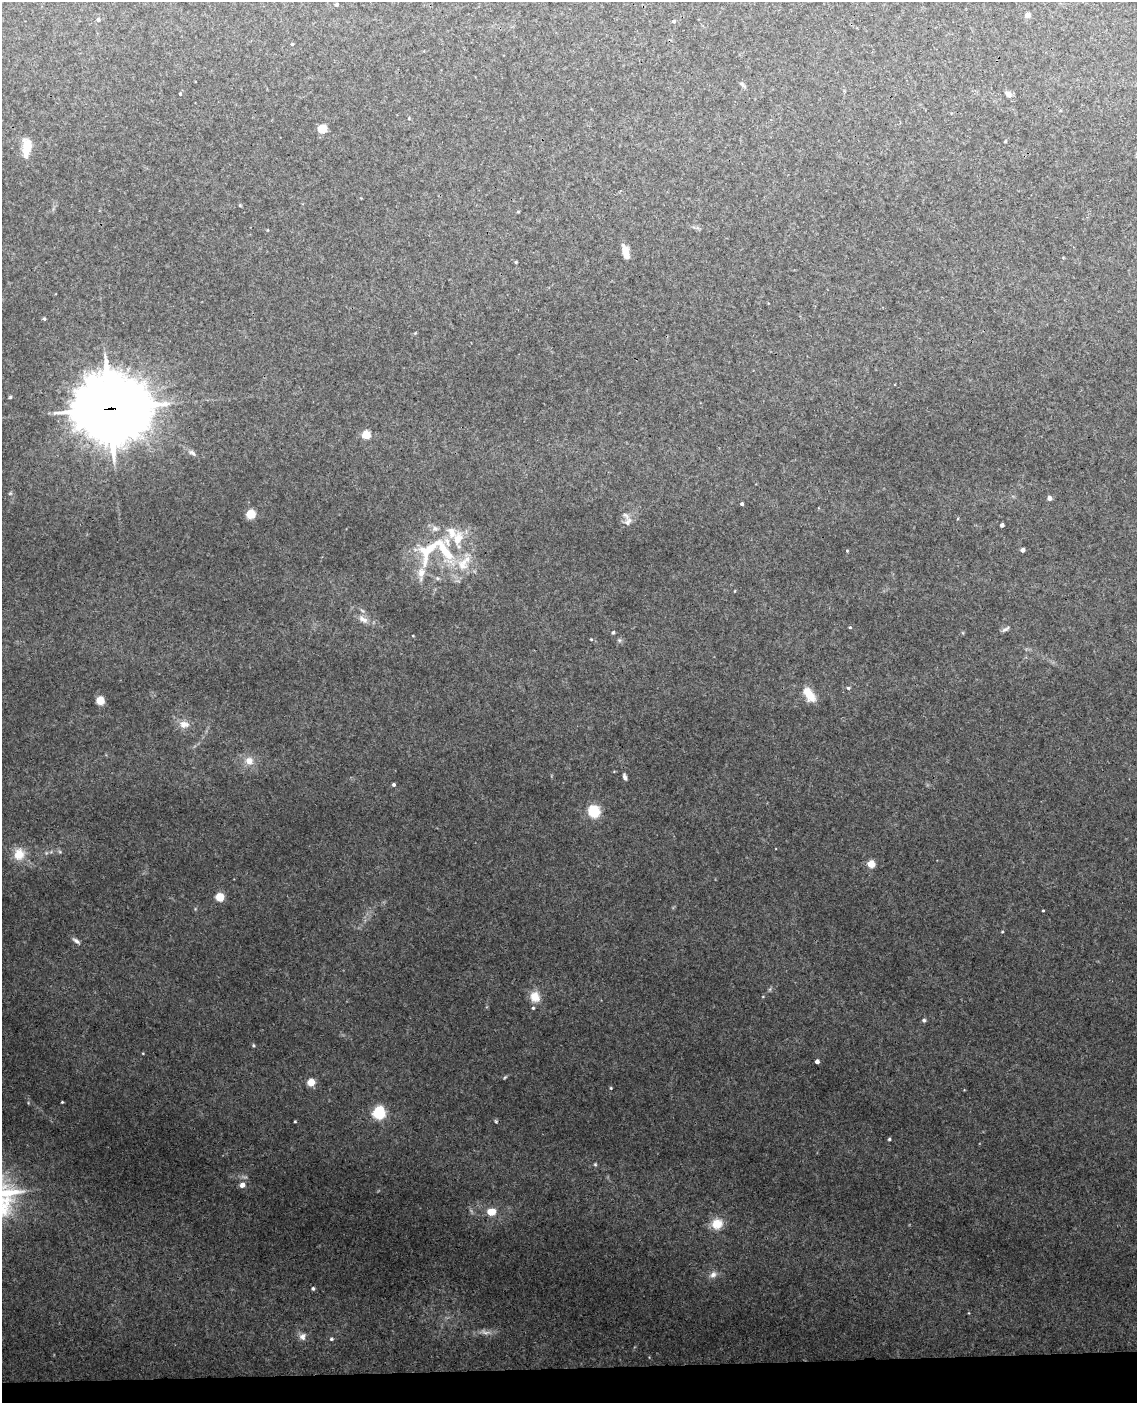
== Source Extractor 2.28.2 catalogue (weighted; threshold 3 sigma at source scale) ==
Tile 10 of 4 x 3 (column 2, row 3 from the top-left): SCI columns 1194-2328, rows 242-1642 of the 4654 x 4584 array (HDU 1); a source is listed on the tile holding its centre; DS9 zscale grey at full resolution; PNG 1139 x 1405 px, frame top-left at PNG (2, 2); no overlay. Shown black and unused: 2% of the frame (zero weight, under 3 of 4 exposures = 6% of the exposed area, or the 3 px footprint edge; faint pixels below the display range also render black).
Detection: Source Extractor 2.28.2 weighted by HDU 2 'WHT'; one run over the whole footprint, this tile lists its part. Background 0.075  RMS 0.0052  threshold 0.0234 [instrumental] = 3 sigma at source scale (4.5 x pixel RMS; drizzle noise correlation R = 1.50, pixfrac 1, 0.05/0.05 arcsec/px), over >= 5 px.
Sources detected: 72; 5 inside a brighter listed object's ellipse — not listed separately; the other 67 listed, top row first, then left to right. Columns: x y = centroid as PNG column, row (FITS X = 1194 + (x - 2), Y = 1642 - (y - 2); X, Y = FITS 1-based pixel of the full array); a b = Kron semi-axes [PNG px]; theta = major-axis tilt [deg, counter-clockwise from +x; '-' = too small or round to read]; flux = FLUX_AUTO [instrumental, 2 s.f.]
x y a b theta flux
337 4 4 4 - 0.77
1027 15 6 6 - 1.7
98 19 5 4 - 0.84
674 21 4 4 - 0.66
292 44 3 3 - 0.4
180 94 3 3 - 0.48
1009 95 9 6 -32 1.6
322 129 6 6 - 9.4
1005 141 4 3 - 0.4
26 148 21 11 83 6.9
518 212 4 3 - 0.4
625 251 16 6 -73 4.9
516 262 3 3 - 0.46
44 319 4 4 - 0.64
10 397 5 3 - 0.49
110 408 27 23 -9 2600
366 434 6 6 - 7.5
193 453 8 5 -28 1.1
1049 498 6 5 - 1.3
742 504 3 3 - 0.75
251 514 7 6 - 8.1
628 522 12 8 52 2.6
1002 525 4 4 - 1.4
458 538 21 12 69 8.1
428 549 39 19 61 25
1023 550 4 4 - 1.8
462 565 19 13 69 9
363 619 13 7 -32 2.7
850 627 4 3 - 0.44
1006 629 12 4 29 1.1
613 632 4 3 - 0.71
591 639 5 3 - 0.4
848 688 4 4 - 0.67
809 694 17 8 -57 8.2
100 700 6 5 - 7.7
184 724 13 9 -3 3.3
249 761 9 9 - 3.7
625 777 7 4 -68 1.1
394 784 4 4 - 0.82
594 811 7 7 - 23
19 854 16 14 84 6.4
871 864 5 4 - 12
219 897 6 5 - 9.9
1043 911 3 2 - 0.37
1002 932 4 2 - 0.37
76 941 11 5 -37 1.4
535 997 14 12 -59 5.2
924 1020 5 4 - 0.97
253 1045 4 3 - 0.59
817 1061 4 4 - 2.2
505 1077 6 3 19 0.53
311 1082 6 6 - 5.3
611 1088 4 4 - 0.42
62 1102 3 2 - 0.39
379 1113 8 8 - 23
295 1121 3 2 - 0.41
496 1121 5 3 - 0.46
889 1139 4 3 - 0.58
595 1164 5 4 - 0.51
242 1185 7 6 - 2.3
491 1212 9 7 13 6.3
717 1224 14 13 - 6.4
713 1275 10 7 26 2.1
313 1288 5 4 - 0.67
485 1332 9 4 8 1.6
302 1337 9 9 - 2.2
331 1339 5 4 - 0.67
Overlapping masked pixels (flux is a lower limit): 2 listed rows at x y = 110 408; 428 549